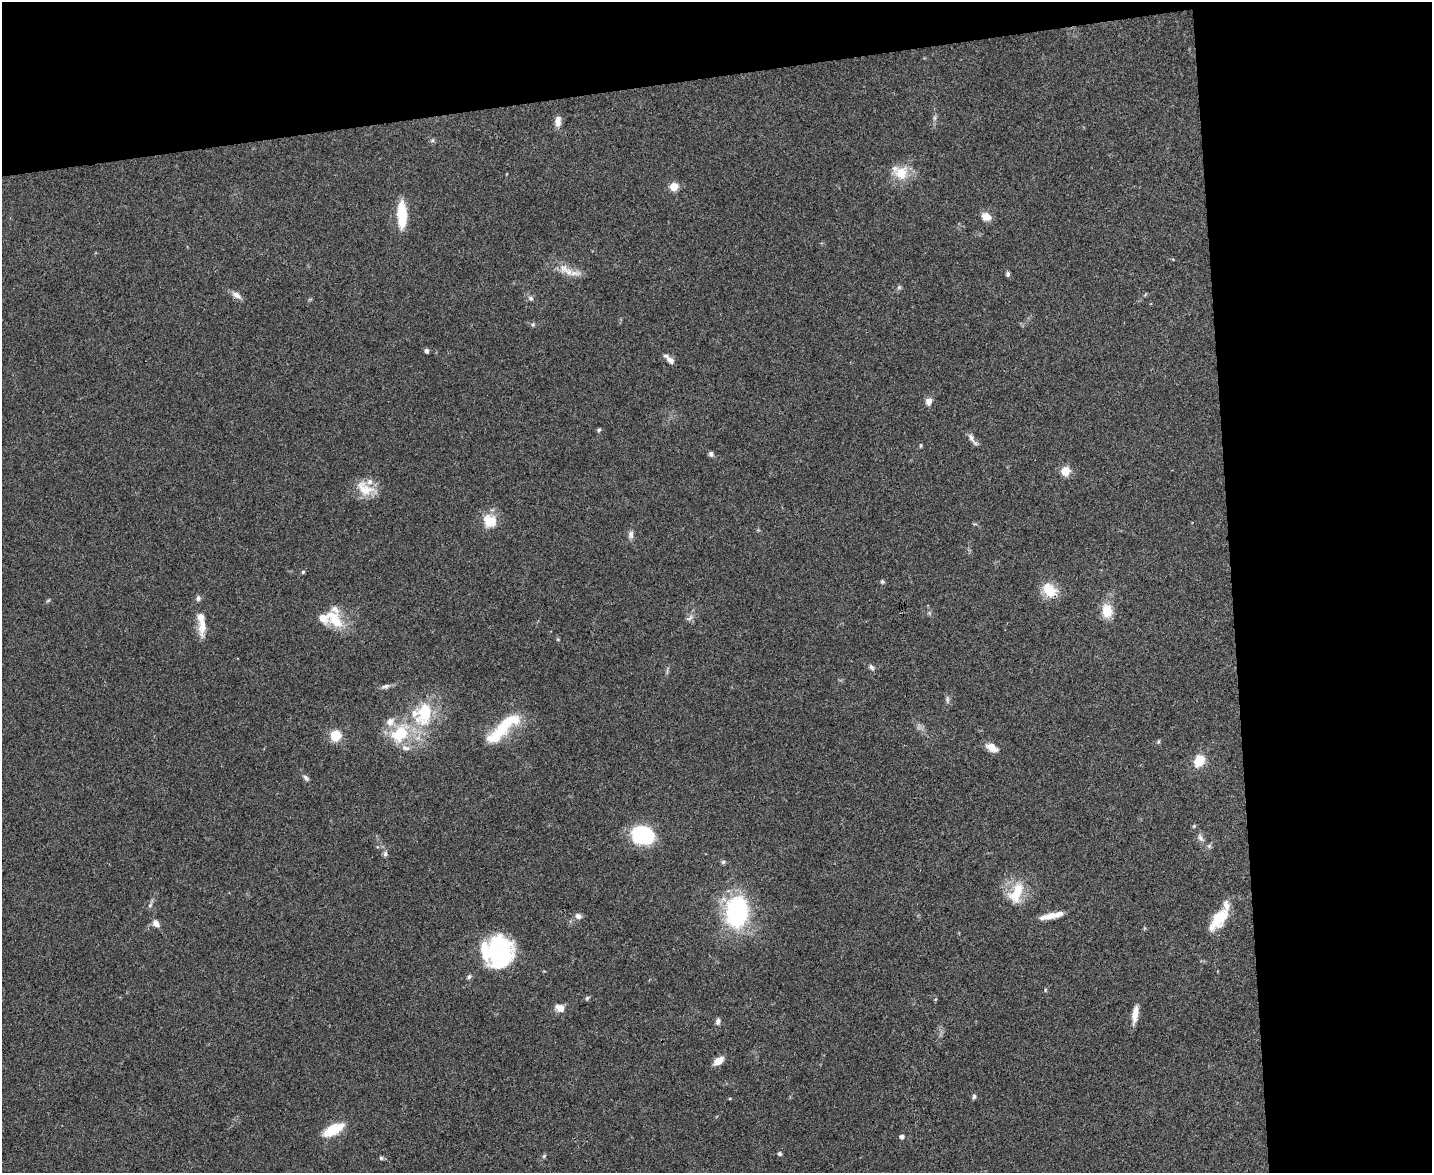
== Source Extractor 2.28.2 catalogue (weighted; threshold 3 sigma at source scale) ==
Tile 3 of 3 x 4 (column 3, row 1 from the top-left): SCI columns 2994-4423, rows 3516-4686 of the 4665 x 4686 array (HDU 1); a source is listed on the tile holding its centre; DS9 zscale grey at full resolution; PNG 1434 x 1175 px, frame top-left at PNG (2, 2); no overlay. Shown black and unused: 21% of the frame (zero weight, under 3 of 4 exposures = <1% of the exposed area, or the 3 px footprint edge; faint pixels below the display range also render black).
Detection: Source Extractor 2.28.2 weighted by HDU 2 'WHT'; one run over the whole footprint, this tile lists its part. Background 0.0555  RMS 0.0047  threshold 0.021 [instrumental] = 3 sigma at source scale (4.5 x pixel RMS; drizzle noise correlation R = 1.50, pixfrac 1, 0.05/0.05 arcsec/px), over >= 5 px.
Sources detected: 82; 13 inside a brighter listed object's ellipse — not listed separately; the other 69 listed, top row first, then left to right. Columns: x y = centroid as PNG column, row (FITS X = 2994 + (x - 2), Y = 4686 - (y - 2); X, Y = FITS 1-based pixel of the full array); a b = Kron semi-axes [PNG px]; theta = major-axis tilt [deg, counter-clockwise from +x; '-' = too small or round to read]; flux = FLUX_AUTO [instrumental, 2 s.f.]
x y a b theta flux
934 118 7 4 -90 0.98
558 121 12 7 84 3.5
432 140 7 4 45 0.76
900 172 21 16 -29 10
674 187 5 5 - 16
402 215 30 10 -88 15
986 216 9 7 -27 5.8
564 268 14 12 -32 4.4
1008 274 6 5 - 1
899 287 6 6 - 0.83
237 295 15 7 -34 2.6
530 298 8 6 -33 1.3
533 324 6 5 - 0.74
426 351 4 4 - 1.6
670 360 10 6 -39 2.3
929 401 8 7 - 3
599 430 5 4 - 0.79
972 439 18 5 -55 2.4
920 445 7 3 81 0.5
711 454 5 5 - 1.7
1065 471 5 5 - 21
365 488 26 16 -32 9.1
490 521 16 14 -39 10
631 534 11 7 85 1.8
303 572 4 4 - 0.73
882 581 6 5 - 0.77
1049 591 14 10 -45 14
198 598 7 6 - 1.3
1107 611 18 13 -84 8.2
690 618 11 6 44 1.7
334 619 29 14 -50 13
202 626 25 9 87 6.6
871 667 9 5 -58 1.3
385 686 13 6 13 1.7
947 699 10 5 -88 1.2
425 713 37 23 73 27
503 728 46 12 43 24
400 733 29 20 46 21
335 736 8 8 - 13
1158 741 7 4 71 0.63
992 748 15 8 -29 4.7
1199 761 17 12 58 8
306 778 10 5 -43 1.3
1194 826 5 4 - 0.59
642 835 23 18 -11 30
1201 838 13 6 -58 2.1
385 854 8 6 87 1.2
723 862 6 5 - 0.85
1016 893 32 17 69 14
150 905 6 5 - 0.88
737 912 25 17 85 72
578 916 9 7 -22 1.9
1052 916 26 6 12 6.6
1219 918 24 14 55 14
156 923 9 6 -56 3
498 952 31 30 - 51
469 977 7 5 59 0.99
1045 990 5 3 - 0.49
587 998 7 4 37 0.76
560 1008 12 9 -26 3.7
1135 1014 21 7 82 4.8
718 1021 10 6 82 1.5
718 1061 11 6 34 5.3
974 1096 6 5 - 1
333 1129 22 10 28 15
902 1137 5 4 - 1.8
779 1154 4 4 - 0.98
544 1156 7 4 46 0.72
381 1158 5 5 - 0.75
Overlapping masked pixels (flux is a lower limit): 1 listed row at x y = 1049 591